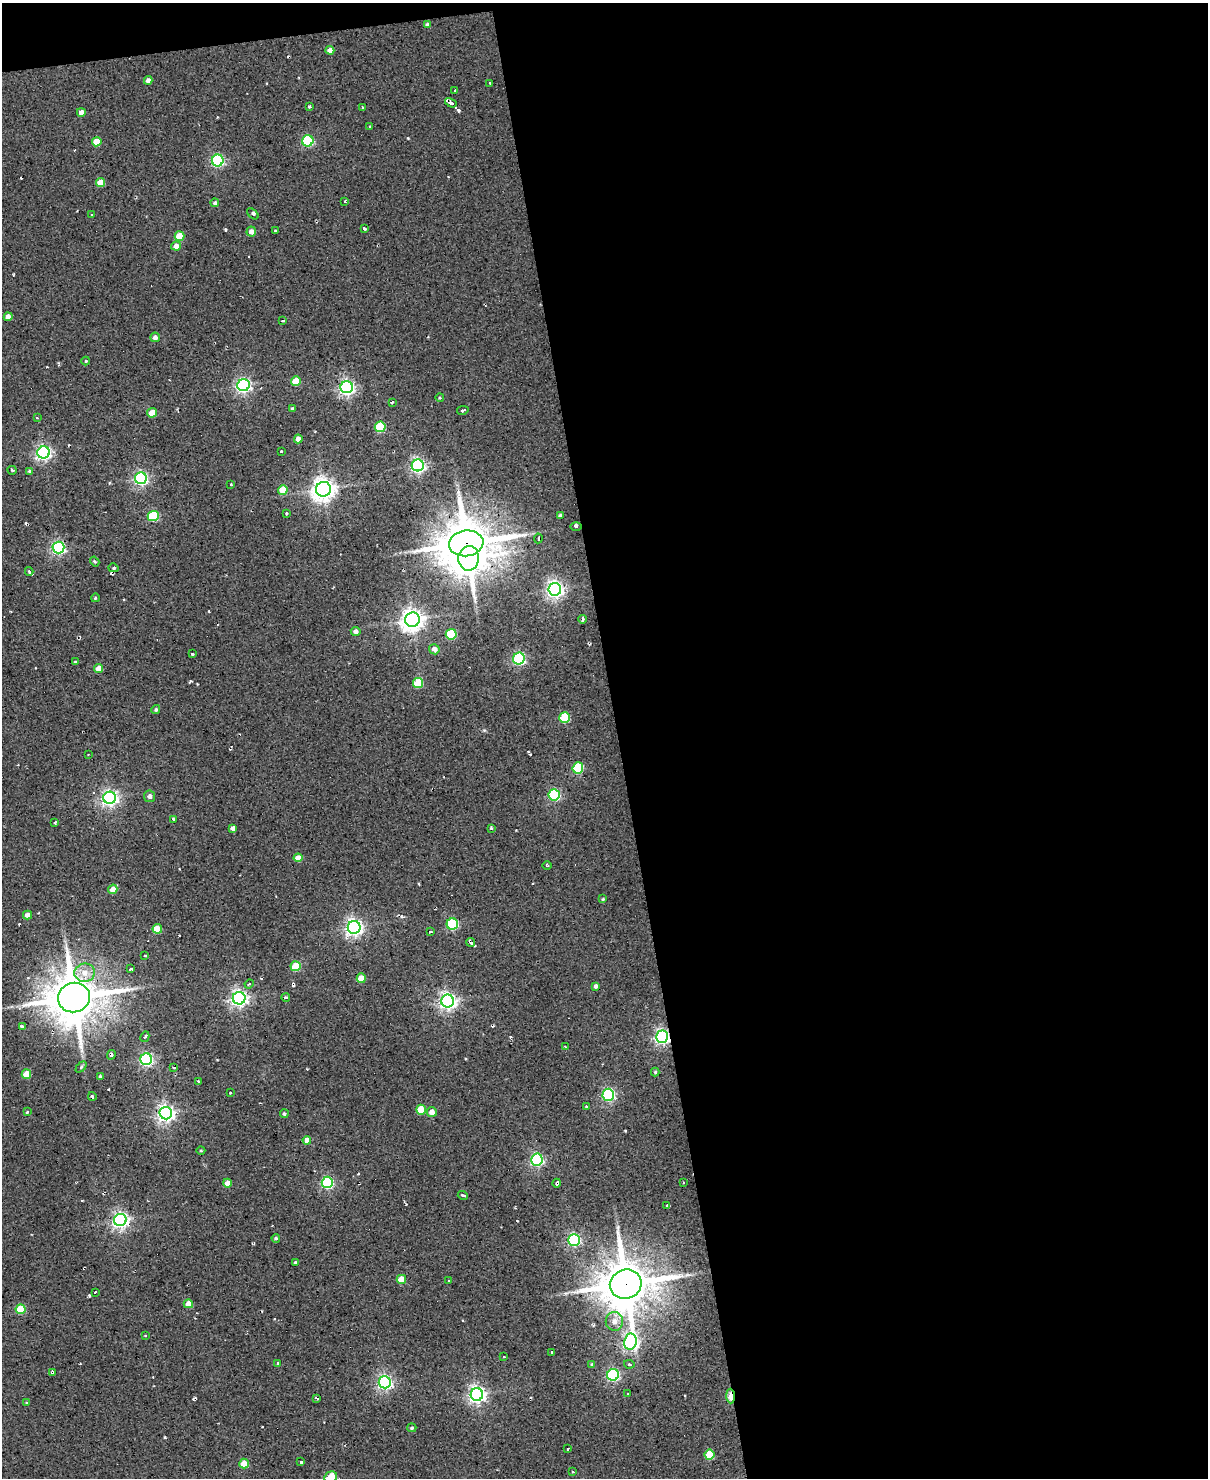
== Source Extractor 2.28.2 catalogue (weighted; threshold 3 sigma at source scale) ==
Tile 4 of 4 x 3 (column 4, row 1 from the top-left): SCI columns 3620-4825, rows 3195-4670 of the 4825 x 4803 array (HDU 1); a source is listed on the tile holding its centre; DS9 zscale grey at full resolution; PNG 1210 x 1480 px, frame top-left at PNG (2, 3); each listed source drawn as its Kron ellipse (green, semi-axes under 4 px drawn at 4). Shown black and unused: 50% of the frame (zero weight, under 2 of 3 exposures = <1% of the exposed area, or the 3 px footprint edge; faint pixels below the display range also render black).
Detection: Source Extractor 2.28.2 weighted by HDU 2 'WHT'; one run over the whole footprint, this tile lists its part. Background 0.0779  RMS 0.12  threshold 0.537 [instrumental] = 3 sigma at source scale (4.5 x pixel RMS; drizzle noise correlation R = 1.50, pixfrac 1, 0.05/0.05 arcsec/px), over >= 5 px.
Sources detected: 169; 4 cosmic-ray / hot-pixel residue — neither listed nor drawn; the other 165 listed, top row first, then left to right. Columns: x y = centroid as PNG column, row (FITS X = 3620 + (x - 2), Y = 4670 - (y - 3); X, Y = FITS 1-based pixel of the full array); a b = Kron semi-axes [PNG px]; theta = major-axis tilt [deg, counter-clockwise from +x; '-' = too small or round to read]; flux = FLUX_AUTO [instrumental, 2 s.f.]
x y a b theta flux
428 24 4 4 - 33
330 50 4 4 - 71
148 80 4 4 - 54
490 83 4 2 - 14
455 90 3 2 - 25
451 103 6 3 -31 78
309 107 3 2 - 15
362 107 3 2 - 11
81 112 4 4 - 66
370 127 3 2 - 14
308 141 6 5 - 1000
97 142 5 4 - 220
218 161 6 5 - 1800
100 182 4 4 - 160
345 201 3 2 - 24
215 203 4 4 - 22
253 214 7 3 -43 17
91 215 3 2 - 8.8
365 229 4 3 - 28
251 231 5 4 - 60
275 231 3 2 - 11
179 236 5 4 - 260
176 246 5 4 - 83
8 317 4 4 - 80
283 321 4 2 - 13
155 337 5 5 - 47
86 361 4 4 - 11
296 381 5 4 - 210
244 385 6 6 - 3000
347 387 6 6 - 3300
440 398 4 3 - 11
392 402 3 2 - 20
292 409 4 3 - 21
463 410 5 3 - 43
152 413 5 4 - 150
37 418 3 3 - 14
380 427 5 5 - 600
298 439 4 4 - 81
281 451 3 3 - 18
44 452 6 6 - 3000
418 465 6 6 - 2800
12 470 4 2 - 14
29 471 4 3 - 20
141 478 6 6 - 2500
231 484 3 2 - 10
323 489 7 7 - 8900
283 490 5 4 - 210
286 514 3 2 - 14
153 516 5 5 - 740
560 516 3 3 - 25
576 526 5 3 - 16
538 538 5 3 - 18
466 543 17 13 8 47000
58 547 6 6 - 2400
469 558 12 10 87 12000
95 562 5 3 - 14
113 568 5 4 - 23
29 571 4 3 - 24
555 589 6 6 - 4600
95 598 4 3 - 11
582 619 4 3 - 31
412 620 7 7 - 8800
356 631 5 4 - 48
451 634 5 5 - 530
434 649 5 5 - 67
192 654 3 3 - 25
519 659 6 6 - 1600
75 662 3 3 - 9.4
99 668 4 4 - 110
418 683 5 5 - 420
156 709 4 4 - 19
565 718 5 5 - 560
88 754 2 2 - 10
578 768 5 5 - 690
554 795 6 5 - 1300
150 796 6 5 - 39
110 798 6 6 - 4000
173 819 3 3 - 21
55 823 3 3 - 17
233 828 4 4 - 37
491 828 3 2 - 20
298 858 4 4 - 96
547 865 4 3 - 12
113 889 5 4 - 120
603 899 4 3 - 13
27 915 4 4 - 56
452 924 6 5 - 1100
354 927 6 6 - 4500
157 929 5 5 - 230
430 931 3 2 - 16
471 942 4 3 - 34
145 956 3 2 - 11
296 966 5 5 - 420
131 969 4 2 - 15
85 973 10 9 - 120
361 978 5 4 - 180
249 984 5 3 - 13
596 986 4 3 - 26
286 997 4 3 - 17
74 998 16 15 - 46000
239 998 6 6 - 4100
448 1001 6 6 - 4600
22 1027 4 3 - 42
145 1037 5 3 - 18
662 1037 6 6 - 3200
565 1046 3 2 - 10
111 1055 5 3 - 21
146 1059 6 6 - 2300
81 1067 6 4 45 16
173 1068 3 2 - 17
655 1072 4 4 - 12
26 1074 5 4 - 200
100 1076 3 3 - 14
198 1081 3 3 - 9.3
230 1092 3 2 - 12
608 1095 6 6 - 1900
92 1096 4 3 - 18
586 1107 3 2 - 18
421 1110 5 5 - 300
27 1112 4 3 - 11
432 1112 5 5 - 75
166 1113 6 6 - 4500
284 1114 4 4 - 20
307 1140 4 4 - 84
201 1151 4 3 - 11
537 1159 6 6 - 2100
327 1182 5 5 - 1400
227 1183 4 4 - 110
557 1183 4 3 - 24
683 1183 3 2 - 8.7
463 1195 5 2 - 16
667 1206 4 2 - 23
120 1220 6 6 - 4000
276 1238 4 4 - 18
574 1240 6 6 - 1700
296 1262 3 3 - 18
401 1279 4 4 - 190
449 1281 3 3 - 13
626 1284 16 14 16 47000
95 1292 3 2 - 30
188 1304 4 4 - 110
21 1309 5 5 - 410
614 1321 9 9 - 86
145 1336 3 2 - 9.7
630 1342 8 6 81 3300
552 1352 3 2 - 10
504 1357 4 2 - 7.9
277 1363 3 3 - 22
592 1364 4 3 - 12
629 1364 5 4 - 22
53 1372 3 3 - 24
613 1375 6 6 - 1800
385 1382 6 6 - 2900
477 1394 6 6 - 4400
628 1394 2 2 - 9.4
731 1396 7 4 -88 240
317 1399 4 2 - 19
26 1402 3 2 - 11
412 1428 4 4 - 20
568 1449 3 2 - 14
709 1455 5 5 - 400
301 1462 3 3 - 27
244 1464 5 5 - 220
573 1472 3 2 - 15
331 1477 6 5 - 350
Overlapping masked pixels (flux is a lower limit): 4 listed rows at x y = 466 543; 662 1037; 626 1284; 731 1396
Isophote crosses this tile's border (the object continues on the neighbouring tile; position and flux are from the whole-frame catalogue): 1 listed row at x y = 331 1477